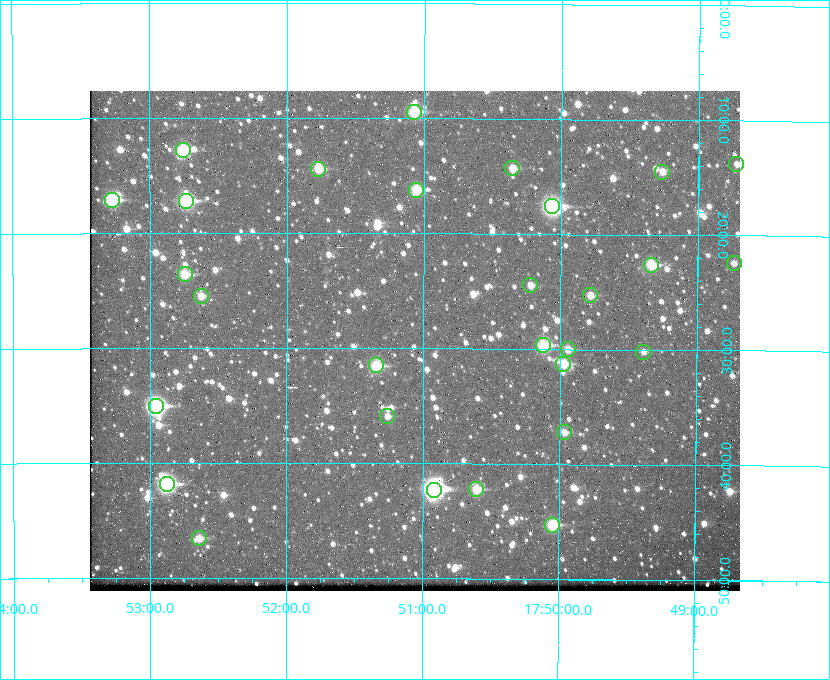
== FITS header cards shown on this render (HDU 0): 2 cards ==
NAXIS1  =                  650 / Width of table row in bytes
NAXIS2  =                  500 / Number of rows in table

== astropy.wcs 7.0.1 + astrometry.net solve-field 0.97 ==
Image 650 x 500 px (HDU 0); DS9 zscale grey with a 90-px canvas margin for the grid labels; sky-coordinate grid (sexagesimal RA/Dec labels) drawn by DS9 from the SOLVED WCS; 29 Tycho-2 reference stars matched to detected sources circled (green)
Header WCS: none
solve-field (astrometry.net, Tycho-2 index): SOLVED blind (the file carries no WCS)
Solved WCS: RA---TAN-SIP/DEC--TAN-SIP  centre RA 17:51:04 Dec +37:29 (267.77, +37.49 deg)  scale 5.22 arcsec/px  FOV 56.6' x 43.5'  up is +180 deg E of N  parity flipped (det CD > 0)
(file carries no celestial WCS; the grid is the blind solution)
Tycho-2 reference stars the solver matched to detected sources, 29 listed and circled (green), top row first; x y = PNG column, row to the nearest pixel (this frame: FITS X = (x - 90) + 1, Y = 500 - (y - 91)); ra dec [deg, ICRS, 3 dp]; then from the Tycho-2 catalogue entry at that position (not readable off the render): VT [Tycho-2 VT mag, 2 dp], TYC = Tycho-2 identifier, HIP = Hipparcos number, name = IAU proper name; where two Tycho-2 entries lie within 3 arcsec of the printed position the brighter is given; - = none
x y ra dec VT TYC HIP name
414 112 267.768 +37.157 9.98 2620-745-1 - -
183 150 268.189 +37.213 9.71 2620-542-1 - -
736 164 267.181 +37.230 12.10 2619-311-1 - -
512 168 267.589 +37.238 11.09 2619-212-1 - -
318 169 267.943 +37.240 10.39 2620-505-1 - -
662 172 267.316 +37.242 12.03 2619-611-1 - -
416 190 267.764 +37.270 10.17 2620-784-1 - -
112 200 268.319 +37.285 9.88 2620-536-1 - -
186 201 268.183 +37.286 8.98 2620-786-1 87506 -
552 206 267.517 +37.293 8.96 2619-379-1 - -
734 263 267.184 +37.373 11.76 2619-235-1 - -
651 265 267.335 +37.377 10.60 2619-634-1 - -
185 274 268.186 +37.393 10.44 2620-175-1 - -
530 285 267.555 +37.408 11.50 2619-358-1 - -
590 295 267.445 +37.422 11.17 2619-451-1 - -
201 296 268.156 +37.424 11.25 2620-712-1 - -
543 345 267.531 +37.495 10.07 2619-274-1 - -
568 349 267.485 +37.500 11.33 2619-40-1 - -
643 352 267.347 +37.503 12.15 3088-638-1 - -
563 364 267.494 +37.522 10.35 3088-270-1 - -
376 365 267.836 +37.525 9.96 3089-889-1 - -
156 406 268.239 +37.584 8.64 3089-755-1 - -
387 416 267.815 +37.598 11.54 3089-1081-1 - -
564 432 267.491 +37.621 11.40 3088-1284-1 - -
167 484 268.219 +37.697 8.93 3089-671-1 - -
476 489 267.652 +37.703 11.04 3089-693-1 - -
434 490 267.730 +37.705 8.13 3089-1203-1 87349 -
552 525 267.512 +37.755 10.10 3089-2332-1 - -
199 538 268.159 +37.775 11.22 3089-2245-1 - -